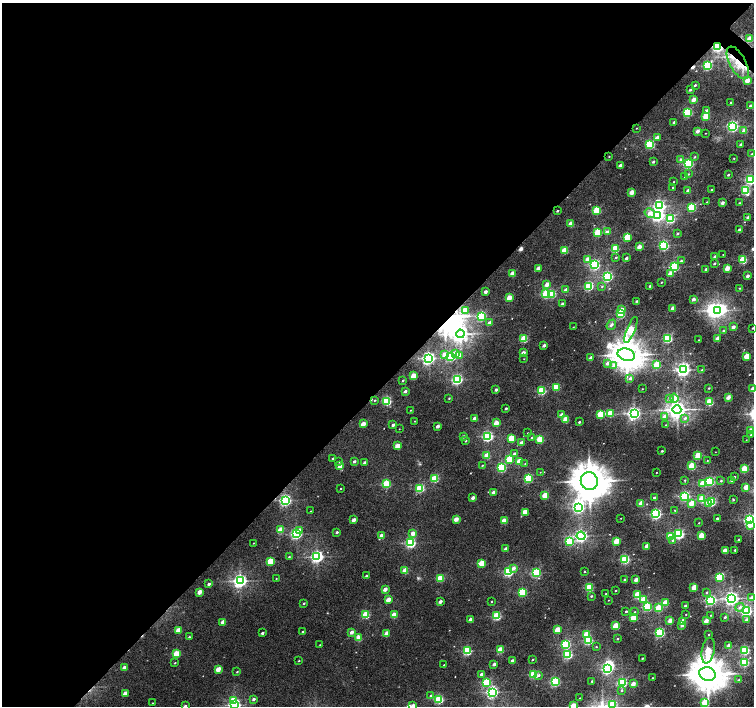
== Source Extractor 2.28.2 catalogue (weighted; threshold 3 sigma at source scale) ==
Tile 5 of 4 x 4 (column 1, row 2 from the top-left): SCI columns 5-1507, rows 2985-4391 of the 6026 x 6036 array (HDU 1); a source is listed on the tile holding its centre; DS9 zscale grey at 2 x 2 block average (1 PNG px = mean of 2 x 2 image px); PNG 756 x 708 px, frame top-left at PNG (2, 3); each listed source drawn as its Kron ellipse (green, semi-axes under 4 px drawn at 4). Shown black and unused: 55% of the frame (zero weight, under 6 of 12 exposures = <1% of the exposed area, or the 3 px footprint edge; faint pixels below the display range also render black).
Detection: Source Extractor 2.28.2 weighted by HDU 2 'WHT'; one run over the whole footprint, this tile lists its part. Background 0.0271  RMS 0.0037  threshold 0.0149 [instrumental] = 3 sigma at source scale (4.09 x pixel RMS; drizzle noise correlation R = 1.36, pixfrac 0.8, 0.0396/0.0396 arcsec/px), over >= 5 px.
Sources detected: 389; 8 inside a brighter object's white glare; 3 cosmic-ray / hot-pixel residue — neither listed nor drawn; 4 inside a brighter listed object's ellipse — not listed separately; the other 374 listed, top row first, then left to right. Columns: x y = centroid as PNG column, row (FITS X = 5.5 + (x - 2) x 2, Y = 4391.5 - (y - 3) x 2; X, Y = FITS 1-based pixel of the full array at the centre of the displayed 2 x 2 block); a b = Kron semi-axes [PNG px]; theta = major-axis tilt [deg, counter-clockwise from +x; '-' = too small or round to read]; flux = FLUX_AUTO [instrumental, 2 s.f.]
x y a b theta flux
750 38 3 2 - 8.5
718 46 3 3 - 140
738 63 18 8 -62 15
708 66 3 3 - 67
747 80 3 2 - 11
695 85 2 2 - 1
690 90 2 2 - 1.5
693 100 3 2 - 8.4
731 103 2 2 - 1.3
750 106 2 2 - 2.5
707 111 3 2 - 3
687 112 3 3 - 56
706 116 3 3 - 24
674 122 2 2 - 2.1
733 126 3 3 - 120
636 128 2 2 - 0.3
744 130 3 2 - 6.4
697 131 2 2 - 5.2
706 133 2 2 - 0.23
657 137 3 2 - 5.7
650 144 3 3 - 59
741 144 2 2 - 2.7
752 154 2 2 - 1
609 157 2 2 - 0.39
694 157 3 2 - 0.72
734 158 2 2 - 0.36
680 159 3 3 - 1.2
653 162 2 2 - 1.6
688 164 3 3 - 74
620 165 2 2 - 3.7
688 174 3 2 - 0.55
728 175 2 2 - 0.89
684 177 2 2 - 0.39
750 179 3 3 - 87
673 182 2 2 - 0.37
673 187 2 2 - 0.64
688 190 2 2 - 3.1
711 190 2 2 - 0.44
745 190 3 3 - 43
631 192 3 2 - 8.9
707 202 3 2 - 0.46
722 203 2 2 - 3.5
739 203 2 2 - 0.49
660 206 4 4 - 120
692 207 3 3 - 57
596 210 3 3 - 33
557 211 2 2 - 0.78
650 213 5 4 - 5.4
658 215 4 3 - 190
748 217 2 2 - 3.9
670 219 3 3 - 44
571 224 3 2 - 14
739 230 3 2 - 2.7
598 232 3 3 - 40
607 232 3 2 - 2.7
678 234 3 2 - 1
627 237 3 3 - 24
664 245 3 3 - 88
639 247 3 2 - 8.2
615 249 3 3 - 32
564 250 3 2 - 19
723 254 2 2 - 0.28
715 257 2 2 - 3.2
616 258 3 2 - 0.83
626 258 2 2 - 1.8
588 259 3 2 - 8.1
743 260 3 3 - 35
681 261 4 3 - 1.1
714 263 2 2 - 1.3
595 265 3 3 - 98
674 267 3 3 - 79
538 268 3 2 - 7
727 268 3 2 - 9.7
706 269 2 2 - 2.1
512 273 3 2 - 10
670 274 3 2 - 6.8
747 276 2 2 - 3
608 277 3 3 - 80
661 282 2 2 - 0.58
547 284 3 2 - 7
589 286 3 3 - 68
650 286 2 2 - 0.9
602 287 3 3 - 0.75
739 288 3 2 - 0.51
566 290 3 2 - 3.2
485 292 2 2 - 3.9
546 294 3 3 - 49
552 294 3 3 - 33
509 298 3 2 - 14
693 299 2 2 - 4.4
636 301 2 2 - 0.87
562 304 3 2 - 1.6
673 308 3 2 - 7.1
465 310 3 3 - 13
621 310 3 2 - 7.9
718 311 4 3 - 190
621 314 3 3 - 37
481 316 3 3 - 60
489 323 3 2 - 5.5
611 325 5 3 - 1.9
573 327 2 2 - 0.32
733 327 2 2 - 4
753 328 2 2 - 0.55
631 330 14 3 68 64
723 330 4 3 - 0.9
460 334 4 4 - 370
668 338 3 3 - 69
524 339 3 3 - 29
718 339 3 2 - 9.8
699 340 2 2 - 0.28
544 345 2 2 - 3
456 353 3 3 - 9
523 353 2 2 - 5.6
444 355 3 3 - 8.3
459 355 3 3 - 5.5
626 355 9 6 -16 1100
451 356 3 3 - 73
747 356 3 2 - 18
429 358 4 3 - 190
591 358 2 2 - 5.3
524 359 2 2 - 0.36
607 363 3 3 - 4
657 365 3 3 - 37
614 366 4 3 - 4.1
683 370 4 3 - 190
702 370 2 2 - 0.52
413 376 3 2 - 17
630 378 3 3 - 1.5
457 379 3 3 - 110
403 380 2 2 - 0.99
556 387 3 3 - 22
709 388 2 2 - 0.69
642 389 2 2 - 0.33
753 389 3 2 - 12
496 390 2 2 - 2.3
542 390 3 3 - 45
405 391 2 2 - 2.8
728 397 2 2 - 7
449 398 2 2 - 0.55
674 398 4 4 - 8.9
670 399 4 3 - 1.4
375 400 3 2 - 0.6
387 401 3 3 - 62
709 402 3 3 - 36
506 408 2 2 - 1.6
411 410 2 2 - 0.33
677 410 4 4 - 470
610 413 3 3 - 23
634 413 4 3 - 200
601 414 3 3 - 31
562 415 2 2 - 7.5
664 416 3 3 - 3.3
475 418 2 2 - 5.3
685 418 4 3 - 2
565 420 3 2 - 16
415 421 2 2 - 0.35
579 422 2 2 - 0.94
496 423 3 2 - 13
363 424 3 2 - 9.1
393 425 2 2 - 2.5
666 425 3 2 - 0.34
438 426 2 2 - 4.4
399 429 2 2 - 0.25
751 431 3 2 - 16
528 433 2 2 - 0.5
751 435 3 2 - 0.81
488 436 3 3 - 100
463 437 2 2 - 2.7
511 438 3 2 - 20
531 438 3 2 - 0.6
540 439 3 3 - 32
746 440 2 2 - 0.28
466 441 2 2 - 0.59
521 443 2 2 - 4.3
397 446 3 2 - 12
662 451 2 2 - 1.1
715 452 2 2 - 0.21
514 453 3 2 - 1.4
698 455 3 3 - 30
487 456 3 2 - 16
333 458 2 2 - 1
509 459 3 3 - 25
354 461 2 2 - 1.8
519 461 3 2 - 14
707 461 2 2 - 0.32
339 462 2 2 - 0.65
365 463 2 2 - 3.2
525 464 2 2 - 0.34
482 465 2 2 - 0.59
340 466 3 2 - 10
692 466 3 3 - 36
502 468 3 3 - 63
744 469 3 3 - 35
540 472 2 2 - 0.24
656 472 2 2 - 0.35
734 477 2 2 - 0.86
435 478 3 3 - 36
528 478 3 3 - 45
685 480 3 2 - 0.66
731 480 3 2 - 0.82
589 481 9 8 - 1700
710 481 3 3 - 62
721 481 3 2 - 0.92
703 483 3 2 - 15
386 484 3 3 - 40
746 487 3 2 - 13
420 488 3 3 - 47
341 489 2 2 - 0.48
493 493 2 2 - 6.5
545 495 3 2 - 18
685 496 3 3 - 92
473 498 2 2 - 4
654 498 2 2 - 1
702 499 3 3 - 21
285 500 3 3 - 130
733 500 2 2 - 0.8
712 502 3 3 - 49
641 503 3 2 - 11
691 503 3 2 - 15
708 503 3 3 - 9.9
579 508 4 3 - 110
675 510 2 2 - 0.46
311 511 2 2 - 0.3
525 512 3 2 - 17
656 514 3 3 - 110
621 518 2 2 - 0.22
717 518 2 2 - 1.2
456 519 3 2 - 8.2
354 520 2 2 - 5.1
750 520 3 3 - 150
504 521 3 2 - 15
699 523 2 2 - 0.39
750 525 3 2 - 8.8
280 530 3 2 - 17
300 530 3 2 - 4.7
337 532 2 2 - 1.8
413 533 3 2 - 6
296 534 3 3 - 100
679 534 3 3 - 96
701 535 3 2 - 17
382 536 3 2 - 9.1
581 536 4 3 - 170
670 536 3 2 - 10
672 540 3 3 - 0.93
739 540 2 2 - 1.1
569 541 3 3 - 62
616 541 3 2 - 21
253 543 2 2 - 0.32
411 543 3 3 - 91
647 546 3 2 - 10
506 549 2 2 - 4.6
725 550 3 2 - 10
735 550 2 2 - 1
289 557 2 2 - 0.58
317 557 4 3 - 160
625 559 3 3 - 63
270 561 3 3 - 25
482 563 3 2 - 20
513 568 3 2 - 5
405 571 3 2 - 15
584 571 2 2 - 0.64
508 572 3 3 - 64
536 573 3 3 - 67
366 575 2 2 - 0.83
719 577 3 3 - 47
276 578 3 2 - 0.31
440 578 3 3 - 23
625 580 2 2 - 3.5
636 580 2 2 - 6.5
240 581 4 3 - 210
209 584 2 2 - 2.3
589 587 3 3 - 41
694 587 3 2 - 13
385 589 2 2 - 6
616 590 2 2 - 0.51
199 592 3 2 - 7.7
522 592 3 3 - 48
707 592 3 3 - 0.84
606 594 2 2 - 1.1
637 595 3 3 - 31
591 596 3 2 - 0.99
732 598 4 3 - 220
752 598 3 2 - 7.1
643 599 3 2 - 12
388 600 3 2 - 11
608 600 2 2 - 0.29
711 600 3 3 - 100
440 602 2 2 - 4.1
492 602 2 2 - 0.45
304 603 2 2 - 0.86
665 603 3 2 - 15
685 606 2 2 - 1.8
647 607 3 3 - 53
740 607 4 3 - 2.5
659 608 3 3 - 31
626 611 2 2 - 1.1
746 611 3 3 - 130
635 612 3 3 - 0.75
686 614 2 2 - 0.37
366 615 3 3 - 37
394 615 3 2 - 17
711 615 2 2 - 0.45
497 616 3 3 - 48
725 617 3 2 - 1.4
633 618 3 2 - 26
470 619 2 2 - 3.9
670 620 3 2 - 8.6
747 620 3 3 - 2.4
682 621 3 2 - 15
706 621 2 2 - 8.2
223 622 3 2 - 8.1
682 625 3 2 - 3.6
616 626 3 3 - 27
178 630 3 2 - 14
557 630 3 2 - 19
302 632 2 2 - 0.54
351 632 3 2 - 4.6
660 632 3 3 - 77
262 633 2 2 - 1.8
386 633 3 2 - 8.8
587 634 3 3 - 26
709 634 2 2 - 0.5
189 637 2 2 - 0.87
359 638 3 3 - 17
618 639 2 2 - 0.68
588 640 3 3 - 52
566 644 3 3 - 69
320 645 2 2 - 0.52
729 646 2 2 - 9
596 647 2 2 - 0.59
500 650 3 2 - 23
745 650 3 3 - 55
467 651 3 3 - 57
708 651 13 6 78 29
176 654 3 3 - 25
568 655 3 3 - 62
642 658 2 2 - 0.65
532 660 2 2 - 0.54
299 661 2 2 - 0.51
512 661 2 2 - 3.4
744 662 3 3 - 47
175 663 3 2 - 0.58
494 664 2 2 - 2.8
444 665 2 2 - 0.32
124 668 3 2 - 6.3
218 669 3 2 - 11
607 669 3 3 - 100
237 672 2 2 - 0.6
481 674 3 2 - 2.2
534 674 3 3 - 53
707 674 8 7 - 1600
539 675 3 3 - 1
652 678 2 2 - 0.52
739 680 3 3 - 0.73
592 681 2 2 - 0.72
486 682 3 3 - 32
555 682 3 3 - 75
622 683 3 3 - 81
633 684 2 2 - 6.4
621 690 3 3 - 0.85
492 692 3 3 - 140
125 693 3 2 - 6
431 695 3 2 - 1.2
580 698 2 2 - 0.36
254 699 3 2 - 1.9
439 699 3 3 - 64
233 700 3 3 - 31
705 702 3 3 - 29
152 703 2 2 - 0.27
235 705 4 3 - 120
612 705 3 3 - 49
185 706 2 2 - 1.9
413 706 3 2 - 6.6
573 706 3 2 - 23
Overlapping masked pixels (flux is a lower limit): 3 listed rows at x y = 718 46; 738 63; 708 66
Isophote crosses this tile's border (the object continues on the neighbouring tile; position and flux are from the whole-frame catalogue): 10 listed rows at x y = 750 179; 753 328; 753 389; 750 520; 752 598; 235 705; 612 705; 185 706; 413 706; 573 706
Diffuse or blended objects may show on this block-average render without a row.